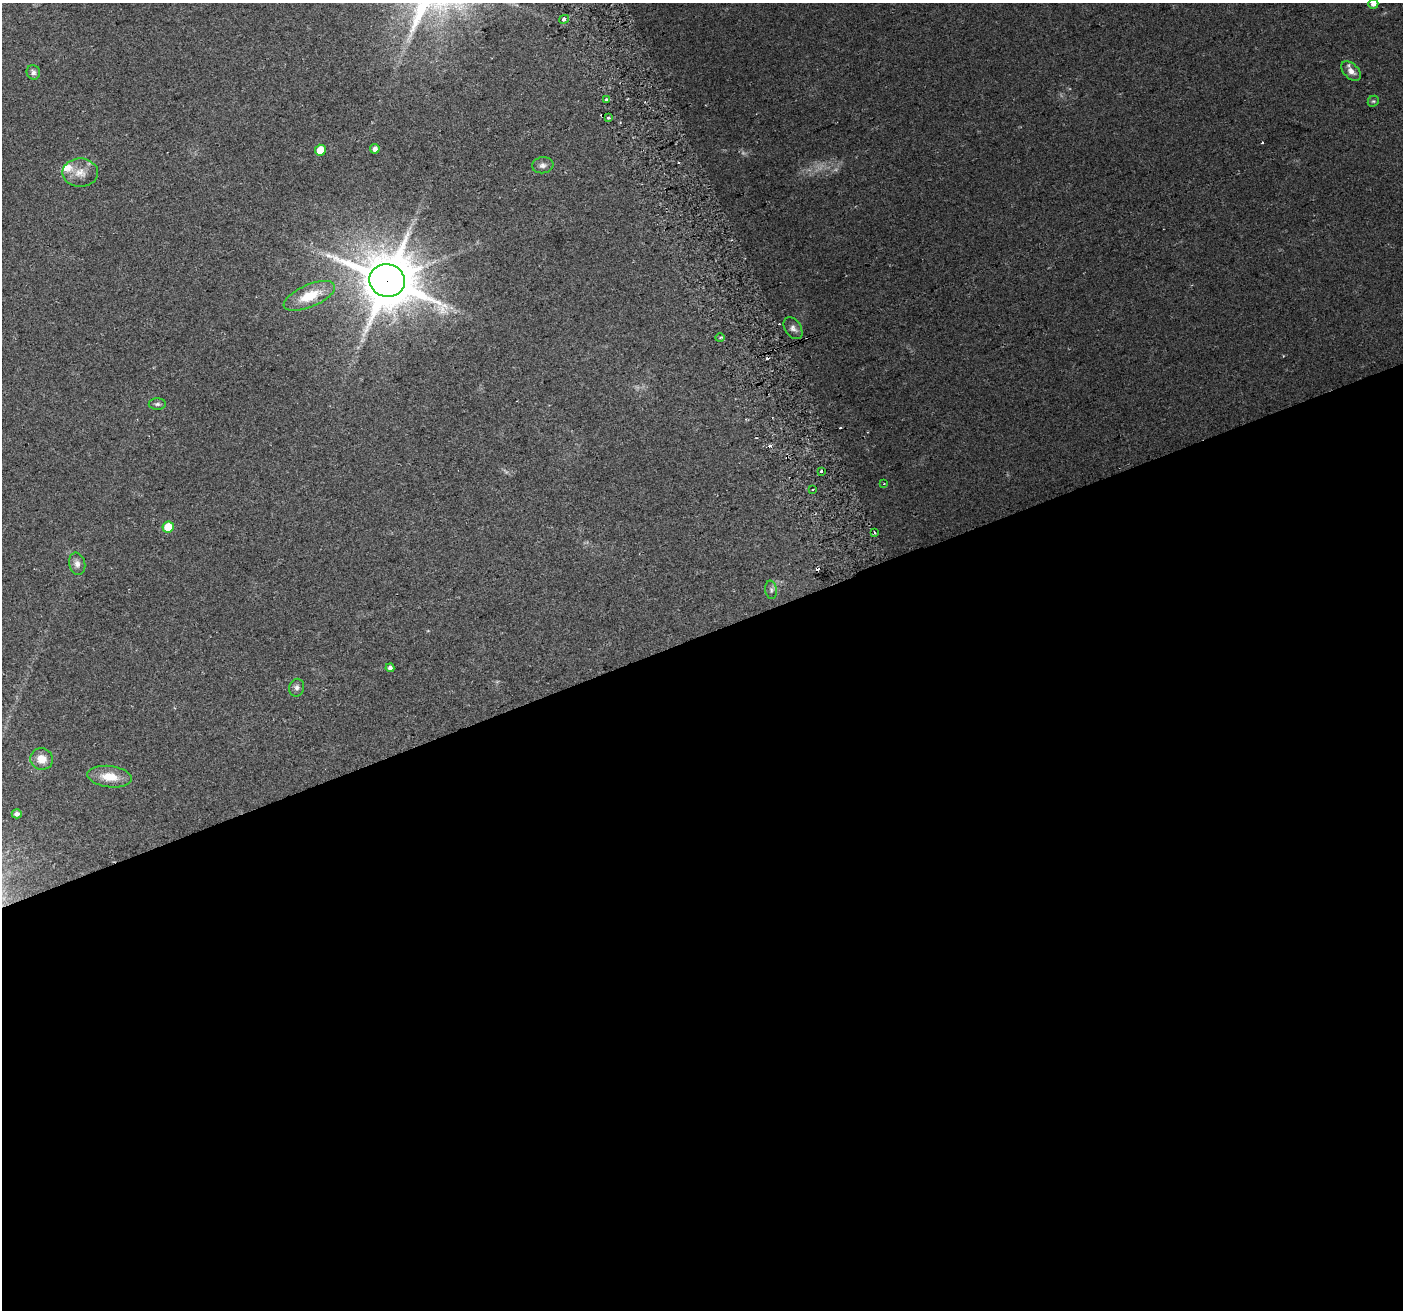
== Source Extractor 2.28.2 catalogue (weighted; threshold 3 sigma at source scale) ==
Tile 15 of 4 x 4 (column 3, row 4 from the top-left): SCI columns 2836-4236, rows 155-1462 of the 5668 x 5486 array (HDU 1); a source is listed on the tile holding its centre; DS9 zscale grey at full resolution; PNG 1405 x 1312 px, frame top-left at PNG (2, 3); each listed source drawn as its Kron ellipse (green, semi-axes under 4 px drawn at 4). Shown black and unused: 52% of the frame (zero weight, under 2 of 3 exposures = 2% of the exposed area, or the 3 px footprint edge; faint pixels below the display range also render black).
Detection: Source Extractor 2.28.2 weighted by HDU 2 'WHT'; one run over the whole footprint, this tile lists its part. Background 0.0543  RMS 0.011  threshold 0.0493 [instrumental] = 3 sigma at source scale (4.5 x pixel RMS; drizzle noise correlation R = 1.50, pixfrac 1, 0.0396/0.0396 arcsec/px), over >= 5 px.
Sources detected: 38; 2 too faint to see at this stretch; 7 cosmic-ray / hot-pixel residue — neither listed nor drawn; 1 inside a brighter listed object's ellipse — not listed separately; the other 28 listed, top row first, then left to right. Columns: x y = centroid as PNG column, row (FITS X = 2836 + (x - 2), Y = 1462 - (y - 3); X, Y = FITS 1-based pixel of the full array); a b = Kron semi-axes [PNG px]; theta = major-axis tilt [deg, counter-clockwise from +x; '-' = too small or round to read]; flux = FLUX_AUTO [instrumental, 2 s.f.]
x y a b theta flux
1373 4 5 5 - 5.7
564 19 5 4 - 3.4
1351 71 11 7 -45 7.8
33 72 7 6 - 3.3
606 99 3 3 - 8.8
1373 101 6 5 - 1.7
608 117 3 3 - 3.9
375 149 4 4 - 6.7
320 150 5 5 - 21
543 165 11 8 7 4.8
80 173 18 14 -1 13
387 280 18 16 -17 6100
309 296 27 11 23 27
793 328 12 8 -56 5.1
720 338 4 3 - 1.2
157 404 8 5 1 2.5
821 471 3 2 - 1.8
884 484 3 2 - 0.96
813 489 3 2 - 1.8
168 527 6 5 - 26
874 533 3 3 - 3.1
77 564 11 8 -78 5.6
771 590 9 6 -80 2.9
390 668 4 4 - 4
297 688 9 7 77 3.7
42 759 11 10 - 13
109 777 22 10 -7 20
17 814 5 4 - 4.7
Overlapping masked pixels (flux is a lower limit): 1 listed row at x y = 387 280
Isophote crosses this tile's border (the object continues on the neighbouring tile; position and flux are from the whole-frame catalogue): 1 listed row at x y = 1373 4